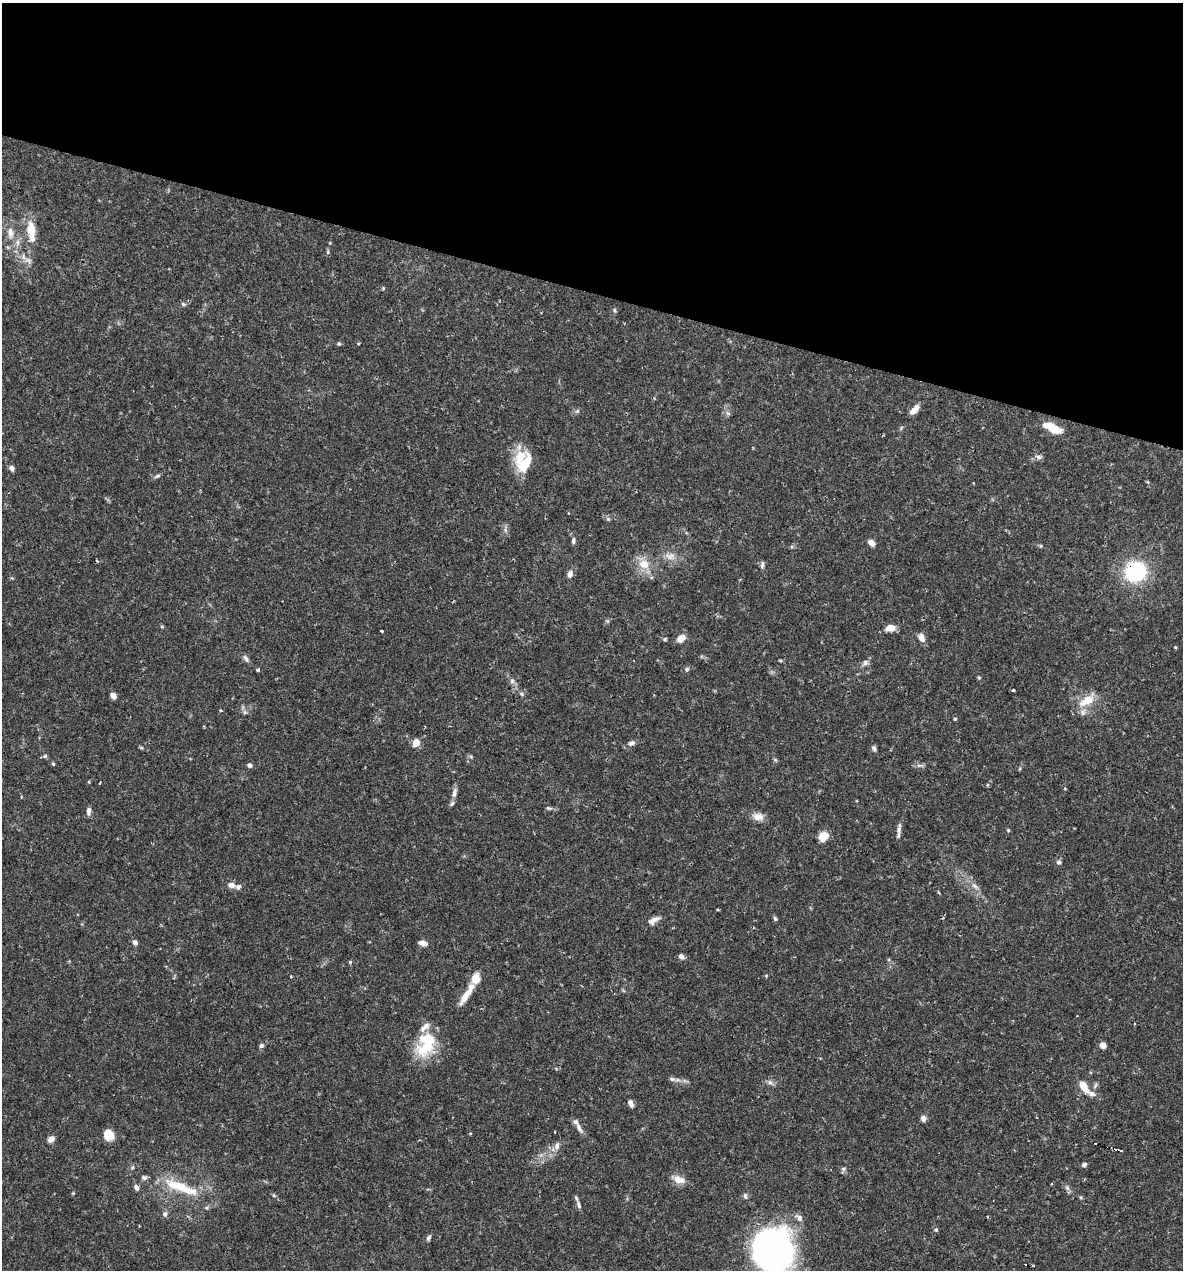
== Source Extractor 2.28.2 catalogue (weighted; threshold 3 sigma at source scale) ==
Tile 2 of 4 x 4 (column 2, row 1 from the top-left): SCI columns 1428-2608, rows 3804-5071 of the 5092 x 5073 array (HDU 1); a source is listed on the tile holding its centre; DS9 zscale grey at full resolution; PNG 1185 x 1272 px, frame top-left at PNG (2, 3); no overlay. Shown black and unused: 23% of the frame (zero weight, under 2 of 3 exposures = <1% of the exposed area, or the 3 px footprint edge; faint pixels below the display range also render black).
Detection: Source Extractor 2.28.2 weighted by HDU 2 'WHT'; one run over the whole footprint, this tile lists its part. Background 0.0709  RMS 0.0039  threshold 0.0176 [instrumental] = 3 sigma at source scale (4.5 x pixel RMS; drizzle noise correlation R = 1.50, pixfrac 1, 0.05/0.05 arcsec/px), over >= 5 px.
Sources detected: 114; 1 inside a brighter object's white glare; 5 cosmic-ray / hot-pixel residue — not listed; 10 inside a brighter listed object's ellipse — not listed separately; the other 98 listed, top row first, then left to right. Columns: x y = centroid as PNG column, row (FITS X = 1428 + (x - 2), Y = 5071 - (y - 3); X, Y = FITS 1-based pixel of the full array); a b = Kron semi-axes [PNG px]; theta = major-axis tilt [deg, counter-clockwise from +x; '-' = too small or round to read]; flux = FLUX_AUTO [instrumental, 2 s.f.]
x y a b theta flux
31 230 18 9 -85 8.2
10 232 16 8 -84 3.5
328 252 6 4 90 0.57
28 260 12 8 -37 2.3
383 288 5 3 - 0.37
183 304 6 5 - 0.66
614 310 6 3 -71 0.5
358 343 3 3 - 0.49
339 344 5 4 - 0.53
914 410 12 6 48 3
1052 428 20 7 -26 8.5
524 463 27 20 59 12
12 468 7 5 -67 1.3
157 476 9 4 26 0.81
608 519 6 5 - 0.65
573 540 7 5 88 0.97
871 543 6 5 - 3
1041 546 5 3 - 0.41
670 556 13 10 -16 3.1
644 564 16 14 -20 6
762 565 10 4 82 0.91
1135 572 15 14 - 39
570 574 8 6 76 1.9
890 628 8 6 6 4.6
382 631 3 3 - 0.64
681 638 9 6 42 3.7
921 638 10 7 -68 2.3
665 639 5 3 - 0.44
246 658 12 5 -56 1.2
780 660 5 3 - 0.38
865 662 8 7 - 1.4
687 669 6 5 - 0.75
258 670 4 3 - 0.78
979 678 6 4 -1 0.41
512 681 7 6 - 1.1
1013 690 3 3 - 0.54
522 694 7 5 -38 0.7
113 695 7 5 -56 1.9
1086 701 24 12 28 7.2
221 711 4 2 - 0.36
954 719 3 3 - 0.78
416 743 9 8 - 3.1
631 743 10 6 20 1.4
874 748 7 5 -67 0.96
45 756 6 6 - 0.66
53 764 5 4 - 0.44
250 765 6 4 -26 1.2
919 765 9 4 8 0.98
100 783 5 2 - 0.28
454 793 17 6 75 2.1
548 808 8 3 -12 0.66
89 811 10 5 87 1.5
758 817 14 10 -8 3.1
1008 830 4 4 - 0.41
899 832 18 4 84 1.6
823 836 10 9 - 4.9
1059 862 6 6 - 1
231 885 8 6 -7 2.1
975 886 11 5 -26 1.4
717 910 4 3 - 0.39
775 918 7 4 -62 0.64
653 920 16 8 31 2.4
135 942 6 6 - 1.2
423 943 9 5 -15 2.3
681 956 6 5 - 1.7
350 962 3 3 - 0.95
766 976 4 4 - 0.46
291 977 3 3 - 0.35
465 996 22 7 56 4.5
425 1027 17 8 43 2.6
1103 1045 6 6 - 2.3
261 1046 6 5 - 0.91
426 1048 32 19 28 14
672 1079 9 6 -10 1.1
770 1082 8 5 -52 1.1
1084 1086 16 7 -58 5.5
631 1103 8 5 -64 2
923 1118 7 6 - 1.5
579 1128 15 6 -61 2.1
555 1132 3 2 - 0.23
109 1135 8 7 - 9.1
51 1139 8 6 43 2.3
557 1146 10 5 75 1.5
1084 1164 6 5 - 0.95
132 1168 5 5 - 0.54
843 1169 7 6 - 0.81
679 1180 15 10 -17 3.7
180 1187 49 14 -19 15
136 1188 7 5 -60 1.3
1067 1188 8 5 -63 1.1
73 1193 5 4 - 0.37
745 1196 8 5 -75 0.87
1081 1197 5 3 - 0.43
578 1205 13 5 -72 1.3
165 1214 8 6 73 1.1
936 1230 5 5 - 0.66
428 1238 8 5 72 0.79
773 1250 43 42 - 120
Overlapping masked pixels (flux is a lower limit): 1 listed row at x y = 1135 572
Isophote crosses this tile's border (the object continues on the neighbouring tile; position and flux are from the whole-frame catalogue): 1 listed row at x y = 773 1250